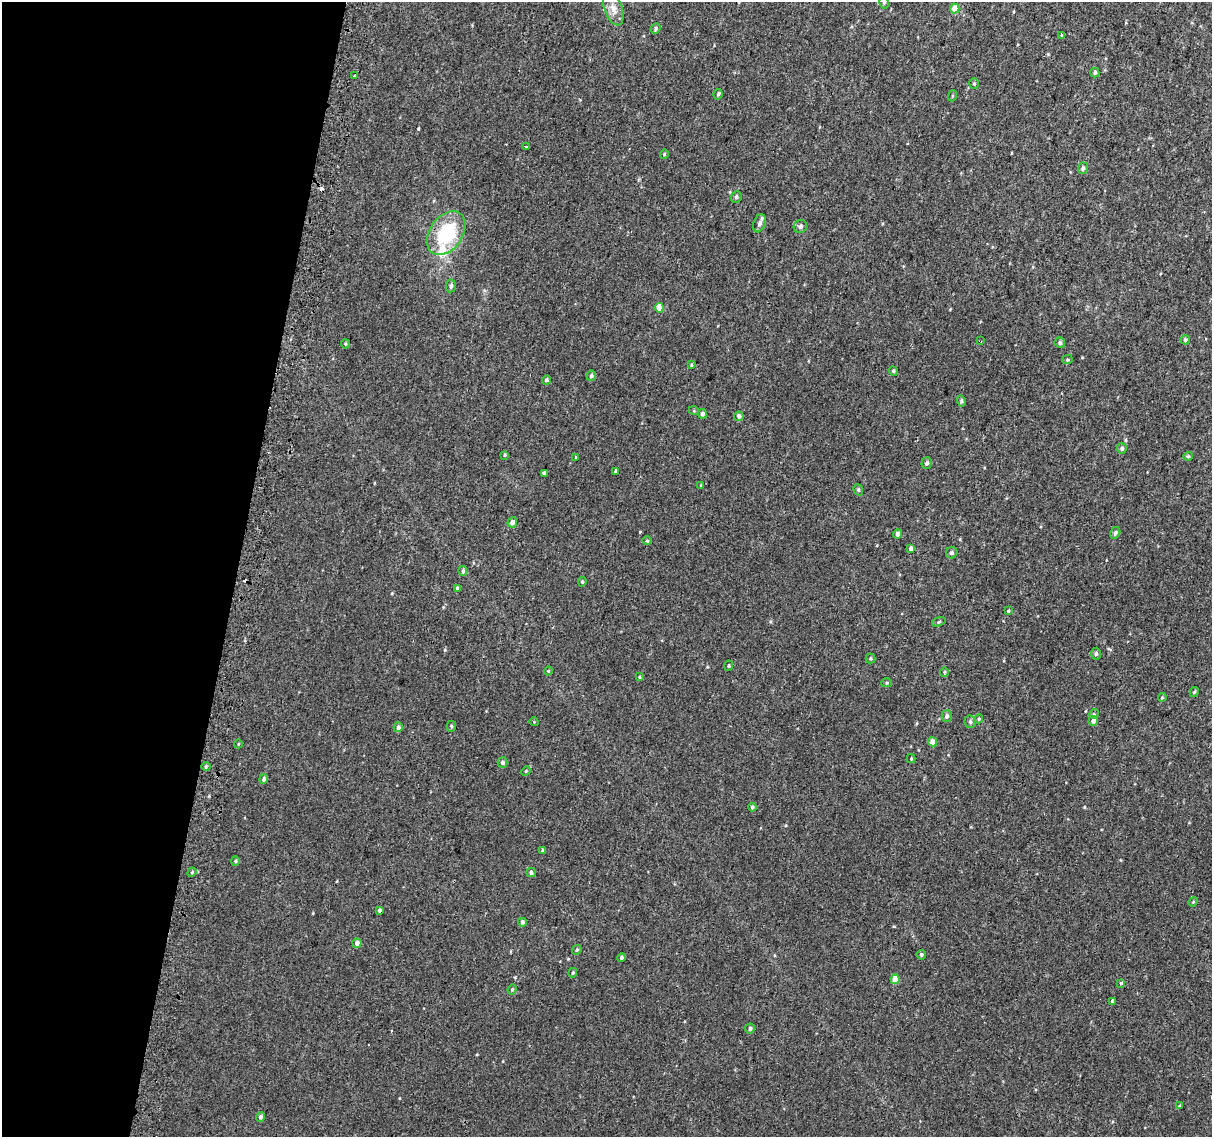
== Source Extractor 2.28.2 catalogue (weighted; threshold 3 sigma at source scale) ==
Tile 9 of 4 x 4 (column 1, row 3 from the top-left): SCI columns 48-1257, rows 1465-2599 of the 4945 x 5257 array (HDU 1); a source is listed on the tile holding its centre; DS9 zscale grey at full resolution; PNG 1214 x 1139 px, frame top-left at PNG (2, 2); each listed source drawn as its Kron ellipse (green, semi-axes under 4 px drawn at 4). Shown black and unused: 20% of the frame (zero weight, under 2 of 3 exposures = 6% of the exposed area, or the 3 px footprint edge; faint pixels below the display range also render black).
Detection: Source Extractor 2.28.2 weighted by HDU 2 'WHT'; one run over the whole footprint, this tile lists its part. Background 0.00573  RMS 0.0057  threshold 0.0256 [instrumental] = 3 sigma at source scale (4.5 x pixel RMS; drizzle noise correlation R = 1.50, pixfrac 1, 0.0396/0.0396 arcsec/px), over >= 5 px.
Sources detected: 99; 2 cosmic-ray / hot-pixel residue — neither listed nor drawn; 1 inside a brighter listed object's ellipse — not listed separately; the other 96 listed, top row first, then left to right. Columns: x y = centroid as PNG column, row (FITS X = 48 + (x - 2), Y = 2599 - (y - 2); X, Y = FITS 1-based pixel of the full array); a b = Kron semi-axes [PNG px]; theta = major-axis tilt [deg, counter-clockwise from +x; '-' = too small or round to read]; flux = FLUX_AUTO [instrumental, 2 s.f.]
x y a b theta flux
884 2 6 5 - 1
613 8 18 9 -70 4.7
955 9 5 4 - 6.8
656 28 5 4 - 1.2
1062 35 4 3 - 0.62
1095 73 5 4 - 1.3
355 76 4 3 - 2.8
974 84 5 4 - 0.67
718 94 5 4 - 0.85
952 96 5 3 - 0.51
526 147 3 3 - 5.1
664 154 4 4 - 0.62
1083 168 6 5 - 1.6
736 197 6 5 - 1.1
759 223 9 6 70 2
800 226 7 6 - 1.4
446 233 24 16 55 35
451 286 6 5 - 1.4
659 308 4 4 - 8.5
1185 340 4 4 - 1.1
980 341 3 2 - 0.51
1060 343 5 5 - 1.5
345 344 4 4 - 0.6
1067 359 5 4 - 0.85
691 365 4 4 - 0.51
893 371 5 4 - 0.69
591 376 5 5 - 1.2
546 380 5 4 - 0.97
961 401 5 4 - 1
694 411 5 3 - 0.46
702 414 5 4 - 1.5
739 416 4 4 - 1.8
1122 448 5 5 - 1.4
505 455 4 3 - 0.52
1188 456 5 4 - 0.62
575 457 3 2 - 0.55
927 463 6 5 - 1.5
615 471 4 3 - 0.57
545 473 3 3 - 5.1
701 485 4 2 - 0.4
858 490 6 4 -70 0.87
512 522 5 4 - 2.9
1115 533 6 5 - 1.2
897 534 4 4 - 2.4
647 541 4 4 - 0.6
911 548 4 4 - 2.6
952 553 6 5 - 1.3
463 571 5 4 - 0.96
582 582 4 3 - 0.74
457 588 4 4 - 1
1008 611 3 3 - 0.58
939 622 7 4 20 0.77
1096 654 6 4 88 1
870 658 5 5 - 0.75
729 666 5 4 - 0.72
548 671 4 4 - 0.52
944 672 5 4 - 0.62
639 677 4 3 - 0.55
887 683 5 4 - 0.74
1194 692 5 4 - 0.81
1162 697 4 3 - 0.59
1094 714 5 4 - 0.72
947 716 6 5 - 1.3
979 719 4 4 - 0.7
1093 721 5 4 - 2.4
534 722 4 3 - 0.37
970 722 6 5 - 1.2
451 726 5 4 - 0.88
398 727 5 4 - 1.7
932 742 4 4 - 4.6
238 744 4 3 - 0.43
911 759 4 4 - 0.54
502 762 5 5 - 1.3
206 767 4 4 - 0.7
526 771 5 3 - 0.46
264 779 5 4 - 1.6
752 807 4 3 - 1.1
542 850 4 4 - 0.83
235 861 5 4 - 0.63
192 872 5 3 - 0.67
531 872 5 4 - 1.2
1193 902 5 3 - 0.51
380 910 3 3 - 7.3
522 922 4 3 - 1.4
357 943 4 4 - 2.4
577 950 5 4 - 0.73
921 955 5 4 - 1.2
622 958 4 4 - 1.1
573 973 5 4 - 0.69
895 979 5 4 - 9.5
1121 983 3 3 - 3.8
512 989 5 4 - 0.73
1112 1001 4 3 - 1
750 1028 5 5 - 1.2
1180 1106 4 4 - 0.74
261 1117 5 4 - 1.6
Overlapping masked pixels (flux is a lower limit): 1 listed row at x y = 980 341
Isophote crosses this tile's border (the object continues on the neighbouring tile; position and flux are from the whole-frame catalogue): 1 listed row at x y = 884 2
Unlisted compact peaks at least as high as the median listed source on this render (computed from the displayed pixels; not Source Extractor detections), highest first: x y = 418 129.